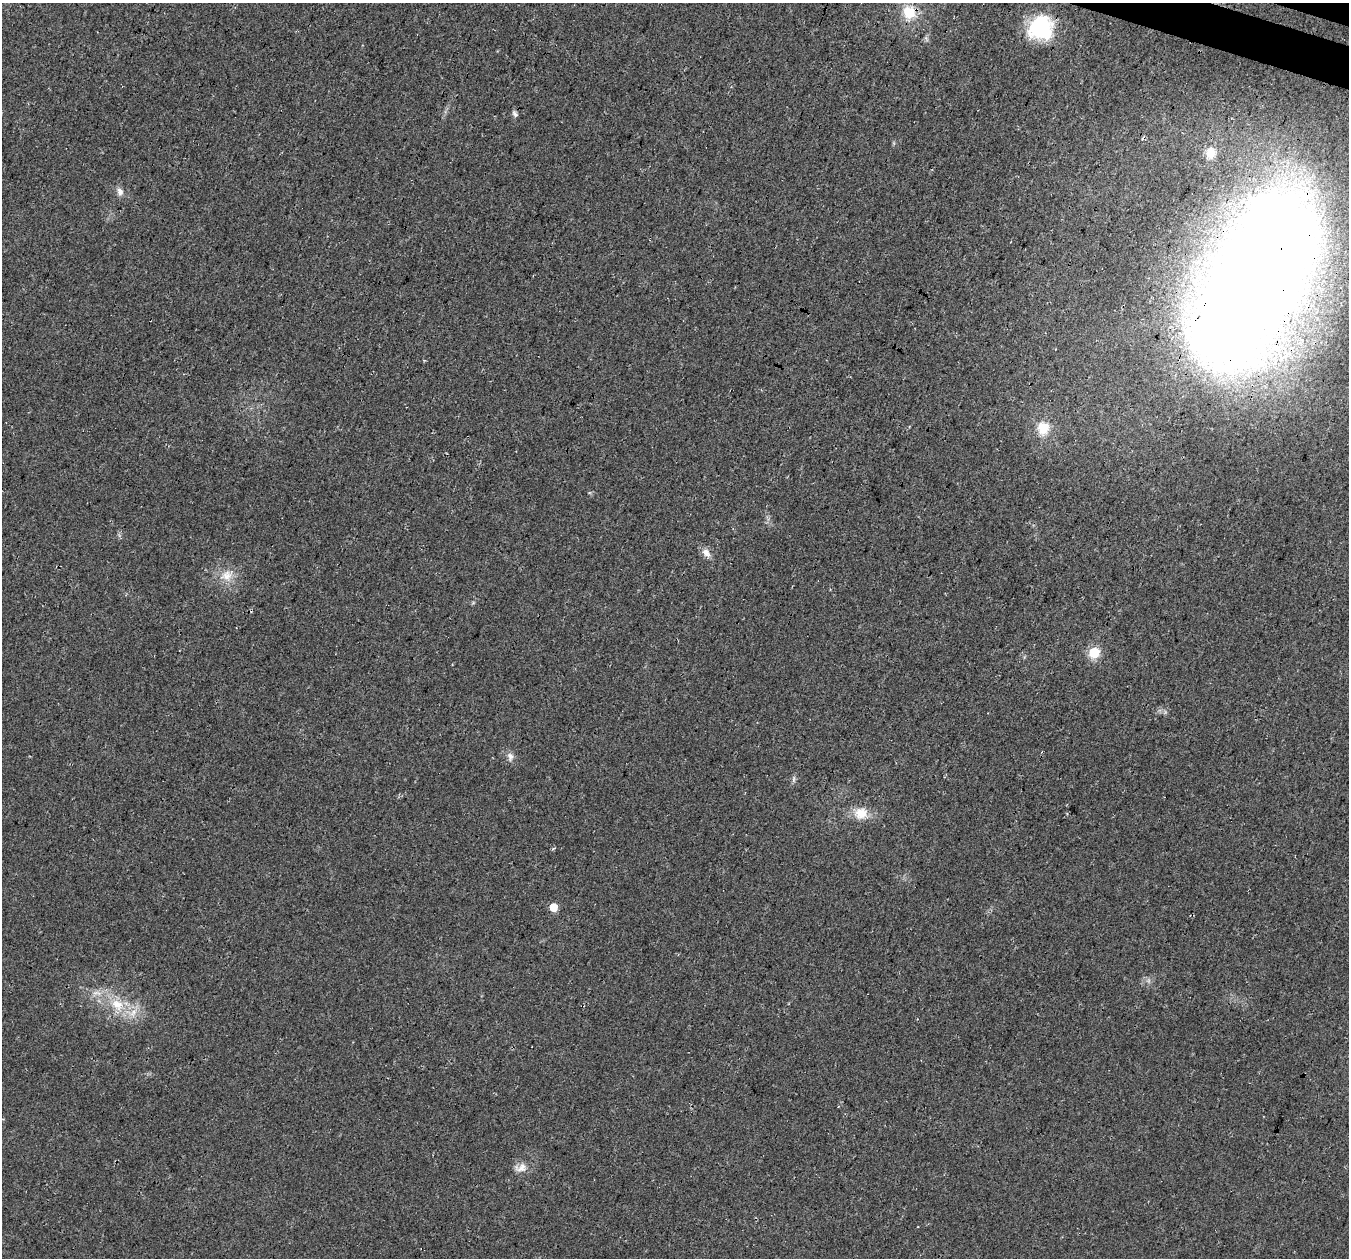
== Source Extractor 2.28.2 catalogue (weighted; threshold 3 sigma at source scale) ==
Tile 10 of 4 x 4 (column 2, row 3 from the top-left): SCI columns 1379-2725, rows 1589-2844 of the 5441 x 5625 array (HDU 1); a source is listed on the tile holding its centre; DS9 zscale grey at full resolution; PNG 1351 x 1260 px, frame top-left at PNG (2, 3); no overlay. Shown black and unused: <1% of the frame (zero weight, under 3 of 4 exposures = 5% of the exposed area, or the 3 px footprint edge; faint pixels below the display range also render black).
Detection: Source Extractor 2.28.2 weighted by HDU 2 'WHT'; one run over the whole footprint, this tile lists its part. Background 0.0374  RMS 0.0076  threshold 0.0344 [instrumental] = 3 sigma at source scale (4.5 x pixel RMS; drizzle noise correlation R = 1.50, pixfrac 1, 0.0396/0.0396 arcsec/px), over >= 5 px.
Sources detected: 18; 1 inside a brighter listed object's ellipse — not listed separately; the other 17 listed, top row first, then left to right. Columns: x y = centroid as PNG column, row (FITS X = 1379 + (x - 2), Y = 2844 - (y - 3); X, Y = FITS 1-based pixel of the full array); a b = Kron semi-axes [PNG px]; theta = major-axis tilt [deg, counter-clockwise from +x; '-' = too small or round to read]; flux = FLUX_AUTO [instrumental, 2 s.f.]
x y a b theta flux
909 12 18 16 -71 19
1041 28 27 25 41 55
515 114 9 5 -53 2
1210 153 13 11 87 9.6
120 192 11 8 -68 3.9
1255 280 111 47 61 2800
1043 428 17 15 85 17
706 553 13 9 -47 5.3
226 576 18 15 23 12
1094 653 6 6 - 62
510 757 12 8 -79 4
794 779 10 4 90 1.7
861 813 17 14 14 14
553 907 6 5 - 15
97 993 14 6 0 5.4
117 1005 20 15 -36 20
521 1168 18 11 17 6.7
Overlapping masked pixels (flux is a lower limit): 1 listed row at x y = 1255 280